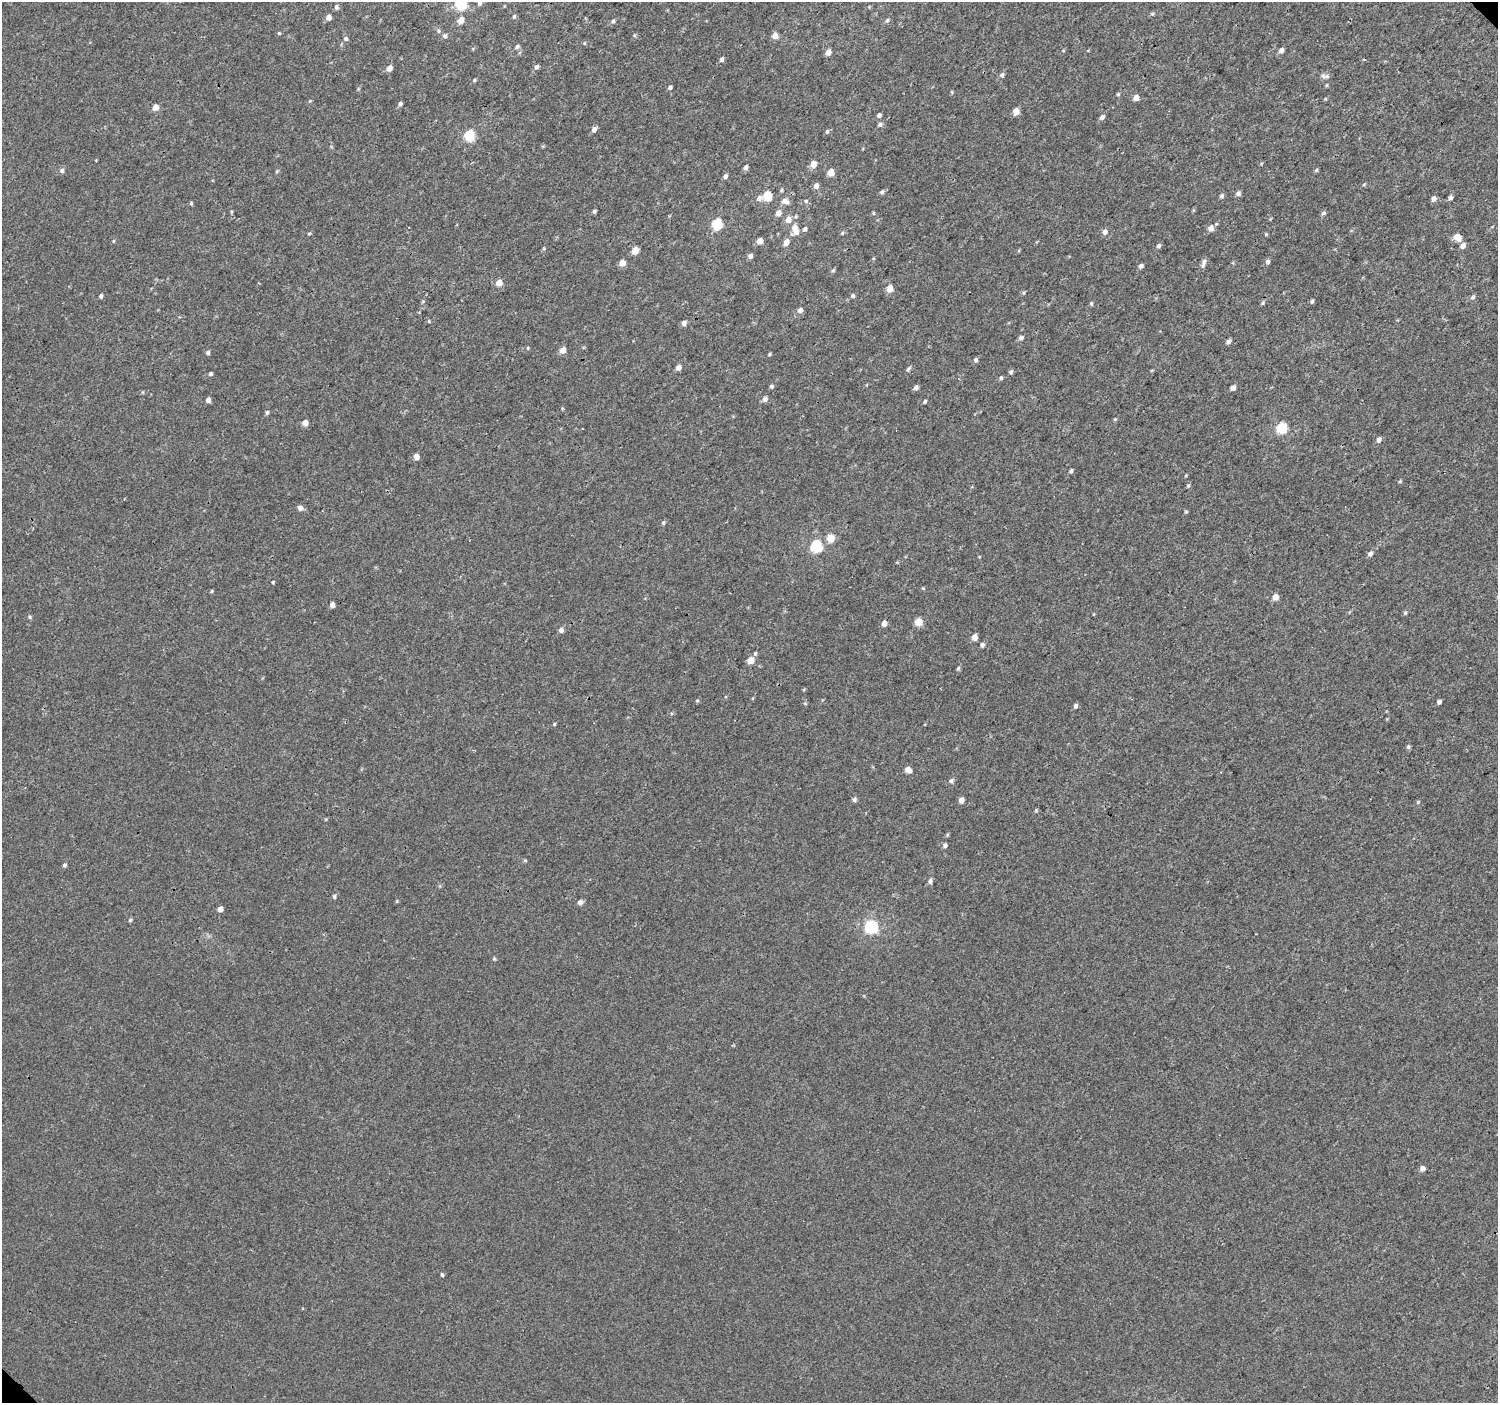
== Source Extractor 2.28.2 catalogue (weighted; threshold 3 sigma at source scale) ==
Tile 10 of 4 x 4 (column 2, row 3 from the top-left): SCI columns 1535-3030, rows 1592-2992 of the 6066 x 6047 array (HDU 1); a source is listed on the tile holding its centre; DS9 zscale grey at full resolution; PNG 1500 x 1405 px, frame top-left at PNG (2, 2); no overlay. Shown black and unused: <1% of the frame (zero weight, under 3 of 4 exposures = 4% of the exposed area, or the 3 px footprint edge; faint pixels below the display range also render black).
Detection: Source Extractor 2.28.2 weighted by HDU 2 'WHT'; one run over the whole footprint, this tile lists its part. Background 2.01e-04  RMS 0.0026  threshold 0.0118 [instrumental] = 3 sigma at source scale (4.5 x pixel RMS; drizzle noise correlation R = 1.50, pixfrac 1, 0.0396/0.0396 arcsec/px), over >= 5 px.
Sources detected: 155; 1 cosmic-ray / hot-pixel residue — not listed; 2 inside a brighter listed object's ellipse — not listed separately; the other 152 listed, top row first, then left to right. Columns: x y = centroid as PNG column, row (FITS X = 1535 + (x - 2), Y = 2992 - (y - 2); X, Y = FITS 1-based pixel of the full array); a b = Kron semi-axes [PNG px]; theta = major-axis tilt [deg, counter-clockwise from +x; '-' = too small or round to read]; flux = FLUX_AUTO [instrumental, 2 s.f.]
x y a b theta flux
480 3 7 6 - 0.61
461 4 6 6 - 23
336 7 6 5 - 0.6
514 16 6 4 62 0.38
329 17 5 5 - 1.4
461 20 8 6 63 1.8
887 20 6 4 65 0.42
613 21 5 4 - 0.41
445 36 6 6 - 0.61
775 36 6 6 - 1.7
346 39 6 6 - 0.52
517 46 6 4 55 0.53
1281 50 6 5 - 0.95
828 52 6 5 - 1.6
721 59 6 5 - 0.55
537 67 6 5 - 0.63
389 68 6 5 - 1.4
1002 75 6 5 - 0.59
1323 76 9 6 -47 0.8
474 80 6 3 71 0.25
670 87 5 5 - 0.51
1118 94 5 4 - 0.28
1136 98 5 5 - 1.9
400 104 5 5 - 0.52
156 107 6 5 - 1.7
1016 111 6 5 - 2.3
879 115 6 4 74 0.54
1102 117 6 5 - 0.66
880 124 6 6 - 0.59
594 129 7 5 64 0.94
827 131 5 4 - 0.36
470 136 6 5 - 15
813 164 7 6 - 2
745 168 5 4 - 0.79
1316 170 6 3 71 0.31
62 171 6 6 - 0.62
277 171 6 3 71 0.29
831 172 6 5 - 2.8
725 176 6 5 - 0.71
816 186 6 6 - 1.1
882 192 5 5 - 0.47
1238 193 6 5 - 0.68
767 196 6 5 - 8.4
1222 196 6 5 - 0.53
759 198 8 6 35 0.98
1450 198 5 4 - 0.61
1434 199 6 5 - 0.94
785 201 9 6 -20 1.3
806 201 6 5 - 0.39
191 203 5 4 - 0.33
594 211 5 4 - 0.43
778 213 7 6 - 1.3
1324 213 6 4 14 0.51
717 224 6 5 - 14
1211 228 7 7 - 1.1
795 229 15 8 -69 2.3
805 229 6 5 - 0.55
1105 232 7 6 - 1
842 233 5 4 - 0.33
309 234 5 3 - 0.25
1266 234 4 4 - 0.25
1457 237 8 6 -46 2.4
113 241 5 3 - 0.24
760 241 5 5 - 1.7
786 242 8 6 70 1.4
1463 245 7 5 56 1.1
1159 246 6 5 - 0.52
635 250 6 5 - 3.2
750 256 5 5 - 0.8
1204 261 9 6 61 0.68
1268 262 6 5 - 0.67
622 263 5 5 - 2.2
1141 266 5 5 - 0.65
833 270 5 5 - 0.33
499 283 6 6 - 2.1
890 288 6 5 - 2.7
101 296 5 4 - 0.47
853 296 5 5 - 0.45
1473 297 6 5 - 0.54
1312 301 6 4 62 0.4
1263 303 6 5 - 0.39
1091 304 5 4 - 0.33
800 310 6 6 - 0.9
684 323 6 5 - 0.86
1021 338 6 5 - 0.61
1228 341 6 5 - 0.63
528 348 5 3 - 0.24
563 350 6 6 - 1.7
208 352 5 5 - 0.48
769 354 4 4 - 0.29
976 360 6 4 77 0.54
678 367 5 5 - 1.3
908 369 8 4 64 0.46
1011 372 5 5 - 0.52
211 374 4 4 - 0.42
1001 378 4 4 - 0.38
771 386 5 5 - 0.48
916 387 6 5 - 0.77
1233 388 5 4 - 1.1
765 399 7 6 - 0.99
208 400 5 4 - 1.1
925 401 5 4 - 0.34
267 412 5 4 - 0.47
305 423 6 5 - 1.6
1282 428 6 6 - 15
1379 440 6 5 - 0.84
416 456 5 5 - 1.7
1071 471 5 4 - 0.44
1400 481 5 4 - 0.28
1188 486 5 4 - 0.33
300 508 6 5 - 1.1
1186 511 5 3 - 0.25
663 523 6 4 89 0.38
830 538 6 6 - 4
816 546 6 6 - 21
1370 553 6 5 - 0.73
273 582 4 3 - 0.26
212 591 6 3 71 0.23
1275 597 6 6 - 1.7
332 605 5 4 - 1.2
1405 613 5 4 - 0.34
30 617 5 4 - 0.34
918 622 6 6 - 3.7
884 623 6 5 - 1.3
561 630 6 5 - 0.86
974 637 6 5 - 1.5
982 645 5 4 - 0.62
755 653 5 4 - 0.37
751 660 6 5 - 3
958 668 5 4 - 0.34
697 700 5 3 - 0.26
1439 702 5 4 - 0.66
1076 706 5 4 - 0.62
554 724 4 4 - 0.26
1408 747 6 5 - 0.46
908 770 7 5 -35 1.4
951 781 6 5 - 0.55
854 799 6 5 - 0.58
961 800 5 5 - 1.5
1418 802 4 4 - 0.26
945 845 6 5 - 0.51
525 860 6 3 18 0.27
64 865 5 5 - 0.47
930 881 6 5 - 0.7
334 896 5 4 - 0.48
580 902 7 6 - 0.72
220 909 5 5 - 1.3
130 920 5 4 - 0.33
871 927 6 6 - 35
494 959 5 4 - 0.3
1422 1168 6 5 - 1
442 1274 5 3 - 0.36
Isophote crosses this tile's border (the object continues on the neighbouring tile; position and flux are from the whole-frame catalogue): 1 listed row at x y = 461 4